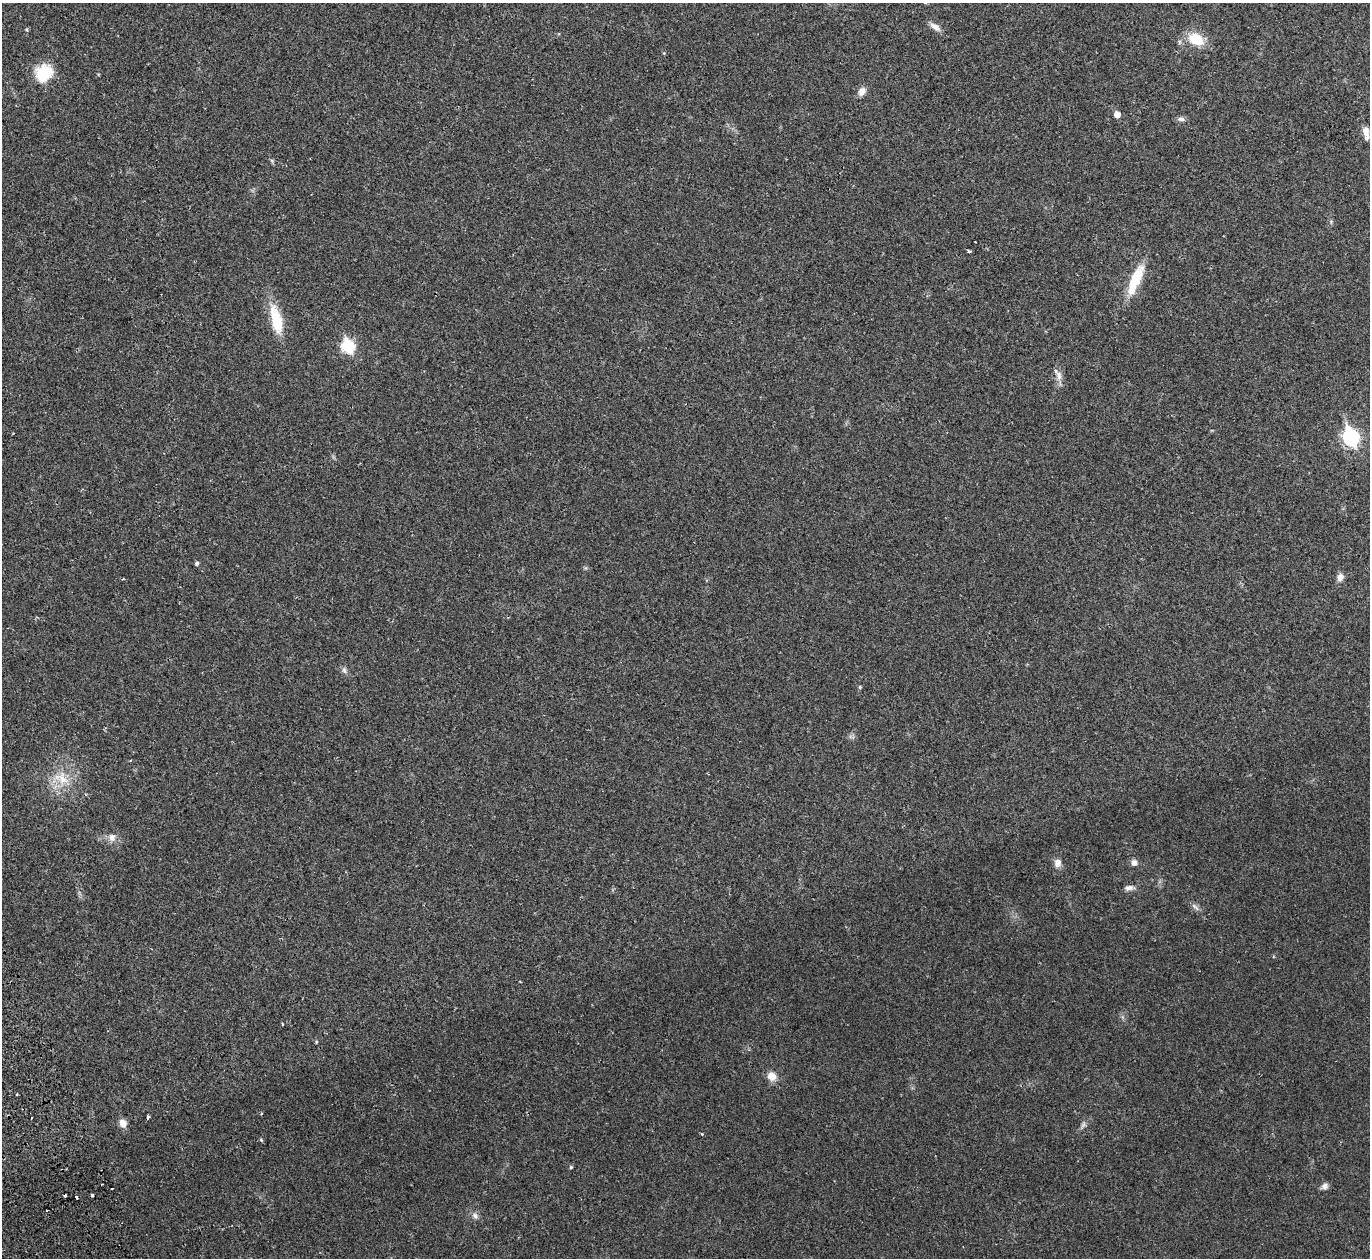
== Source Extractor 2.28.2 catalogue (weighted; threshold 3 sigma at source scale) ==
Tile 7 of 4 x 4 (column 3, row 2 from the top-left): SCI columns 2790-4157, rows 2693-3948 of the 5582 x 5510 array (HDU 1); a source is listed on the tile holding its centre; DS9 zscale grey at full resolution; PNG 1372 x 1260 px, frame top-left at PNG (2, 3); no overlay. Shown black and unused: <1% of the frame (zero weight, under 2 of 3 exposures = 3% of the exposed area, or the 3 px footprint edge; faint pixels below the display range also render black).
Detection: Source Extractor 2.28.2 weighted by HDU 2 'WHT'; one run over the whole footprint, this tile lists its part. Background 0.0176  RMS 0.004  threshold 0.018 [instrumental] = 3 sigma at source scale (4.5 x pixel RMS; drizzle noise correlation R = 1.50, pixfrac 1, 0.05/0.05 arcsec/px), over >= 5 px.
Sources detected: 42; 3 cosmic-ray / hot-pixel residue — not listed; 1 inside a brighter listed object's ellipse — not listed separately; the other 38 listed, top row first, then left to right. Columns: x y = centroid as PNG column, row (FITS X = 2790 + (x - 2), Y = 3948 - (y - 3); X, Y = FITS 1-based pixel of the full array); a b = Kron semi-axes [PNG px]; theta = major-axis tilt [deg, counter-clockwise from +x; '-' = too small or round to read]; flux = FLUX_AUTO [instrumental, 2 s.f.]
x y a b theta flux
935 27 15 7 -34 2.3
1196 39 21 14 -25 9.5
44 73 23 20 38 12
862 91 11 8 57 2.4
1117 114 5 5 - 3.6
1181 119 11 6 -4 1.3
1366 131 11 7 -77 2.9
1331 221 6 5 - 0.65
969 251 4 3 - 1.5
1135 280 41 12 67 13
276 320 40 13 -76 13
348 346 7 6 - 39
1059 376 16 8 -76 2.6
1351 437 9 7 -68 92
197 563 5 4 - 0.81
1340 577 10 8 70 2.2
344 670 10 5 -65 1.1
860 687 5 4 - 0.45
61 778 24 17 -34 9.8
112 837 12 10 -80 2.6
1134 862 8 7 - 1.7
1057 863 11 9 81 2.4
1129 888 12 7 13 1.7
1195 907 14 5 -42 1.5
282 1024 3 2 - 0.36
316 1042 5 3 - 0.32
772 1076 11 9 -35 4
17 1094 3 2 - 0.33
148 1117 3 3 - 1.2
123 1123 8 7 - 3.4
1083 1125 10 6 59 1.2
702 1134 4 3 - 0.45
261 1140 5 4 - 0.6
571 1167 5 4 - 0.48
1324 1186 10 7 36 1.5
76 1197 3 3 - 4.2
47 1210 3 3 - 0.66
475 1216 9 7 -59 1.5
Isophote crosses this tile's border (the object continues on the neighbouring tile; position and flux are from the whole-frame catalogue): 1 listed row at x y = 935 27